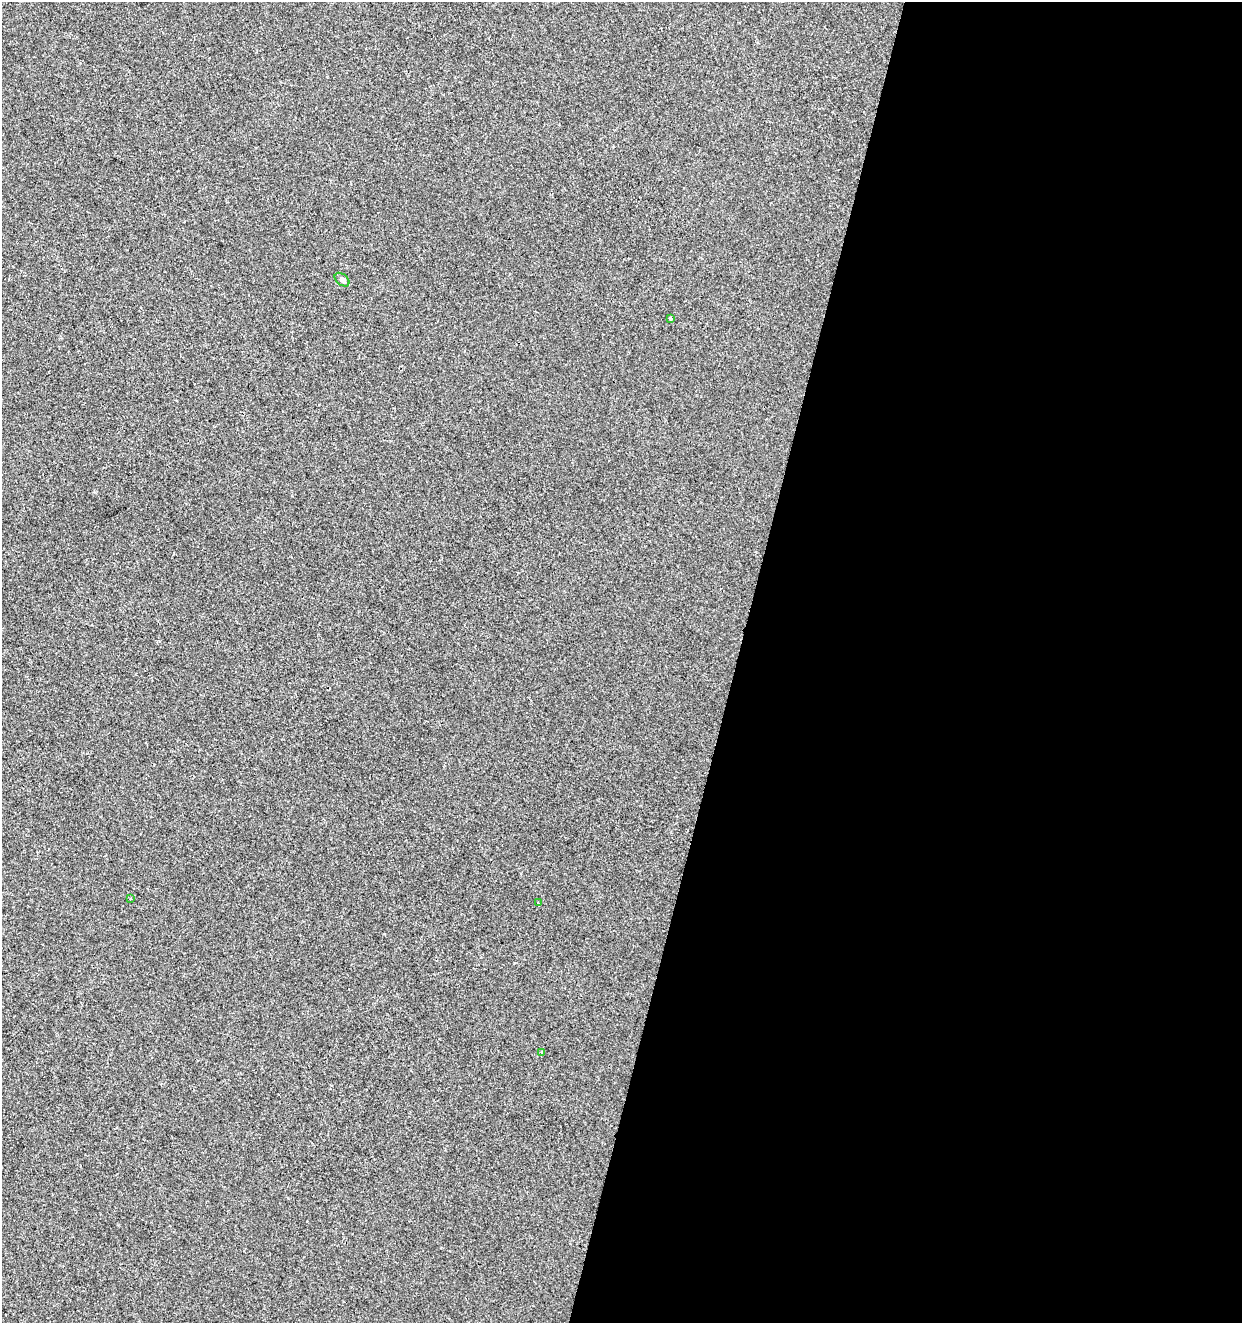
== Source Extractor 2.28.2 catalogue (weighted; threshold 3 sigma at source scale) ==
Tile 12 of 4 x 4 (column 4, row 3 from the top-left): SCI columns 3940-5179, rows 1330-2650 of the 5459 x 5293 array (HDU 1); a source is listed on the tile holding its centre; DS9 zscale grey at full resolution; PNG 1244 x 1325 px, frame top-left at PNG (2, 2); each listed source drawn as its Kron ellipse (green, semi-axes under 4 px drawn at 4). Shown black and unused: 41% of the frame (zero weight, under 2 of 3 exposures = <1% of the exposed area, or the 3 px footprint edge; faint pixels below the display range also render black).
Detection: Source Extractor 2.28.2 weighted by HDU 2 'WHT'; one run over the whole footprint, this tile lists its part. Background -7.68e-04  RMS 0.0042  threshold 0.0188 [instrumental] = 3 sigma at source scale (4.5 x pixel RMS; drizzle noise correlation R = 1.50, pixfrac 1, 0.0396/0.0396 arcsec/px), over >= 5 px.
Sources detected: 5; all 5 listed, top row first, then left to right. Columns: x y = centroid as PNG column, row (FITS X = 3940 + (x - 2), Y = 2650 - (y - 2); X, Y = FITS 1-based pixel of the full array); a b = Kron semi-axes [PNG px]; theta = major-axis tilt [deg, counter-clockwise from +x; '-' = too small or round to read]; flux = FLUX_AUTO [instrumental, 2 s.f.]
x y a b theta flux
342 280 8 5 -39 0.99
670 318 3 3 - 0.63
131 898 3 3 - 0.83
539 903 3 3 - 0.48
542 1052 4 3 - 0.63